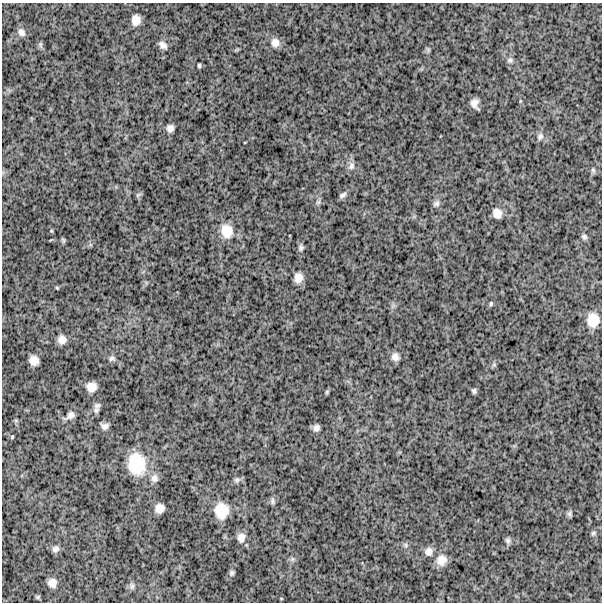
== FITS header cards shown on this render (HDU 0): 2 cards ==
NAXIS1  =                  600
NAXIS2  =                  600

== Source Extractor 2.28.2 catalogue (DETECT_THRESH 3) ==
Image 600 x 600 px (HDU 0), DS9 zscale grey, 1 PNG px = 1 image px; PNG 604 x 604 px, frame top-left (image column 1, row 600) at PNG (2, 3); no overlay
Background 1640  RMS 250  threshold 760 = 3 sigma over >= 5 px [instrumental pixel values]
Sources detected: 56; all 56 listed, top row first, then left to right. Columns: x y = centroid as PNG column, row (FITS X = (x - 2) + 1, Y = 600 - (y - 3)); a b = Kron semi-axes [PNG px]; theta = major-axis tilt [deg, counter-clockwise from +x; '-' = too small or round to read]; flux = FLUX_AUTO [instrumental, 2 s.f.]
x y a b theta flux
136 20 9 8 - 150000
21 32 11 9 -55 80000
275 43 11 10 - 120000
163 45 11 7 -41 78000
510 60 8 7 - 46000
199 66 4 3 - 26000
475 103 9 7 -70 110000
170 128 7 6 - 81000
540 136 10 8 65 68000
351 166 11 8 56 76000
593 170 7 6 - 35000
138 195 8 4 37 27000
343 195 10 6 33 51000
318 202 8 4 44 35000
436 204 9 7 14 54000
497 213 10 9 - 140000
227 231 18 15 -74 290000
584 237 7 6 - 41000
63 240 7 5 -82 23000
301 248 8 6 80 45000
298 278 10 8 86 140000
57 288 4 4 - 17000
491 304 6 4 86 26000
593 320 14 12 -90 270000
62 340 9 9 - 120000
395 357 10 9 - 94000
112 358 9 6 13 48000
34 360 8 8 - 140000
494 365 6 4 -18 24000
91 387 9 8 - 160000
474 391 5 4 - 37000
327 392 7 4 89 22000
97 406 10 8 31 67000
70 415 14 9 38 93000
104 426 8 6 -23 71000
316 428 7 6 - 71000
12 437 4 4 - 20000
137 464 24 19 -80 660000
154 478 11 10 - 90000
237 480 8 7 - 50000
272 501 10 5 -90 39000
160 508 8 7 - 130000
222 511 17 14 -89 370000
569 514 8 6 -65 33000
593 533 6 6 - 31000
241 537 12 10 85 120000
508 541 8 7 - 45000
406 545 7 4 -89 30000
56 549 9 7 25 67000
429 552 10 9 - 94000
292 559 6 6 - 38000
441 560 13 12 - 180000
232 573 7 6 - 38000
52 583 9 8 - 120000
132 586 9 6 -89 48000
38 597 6 5 - 23000